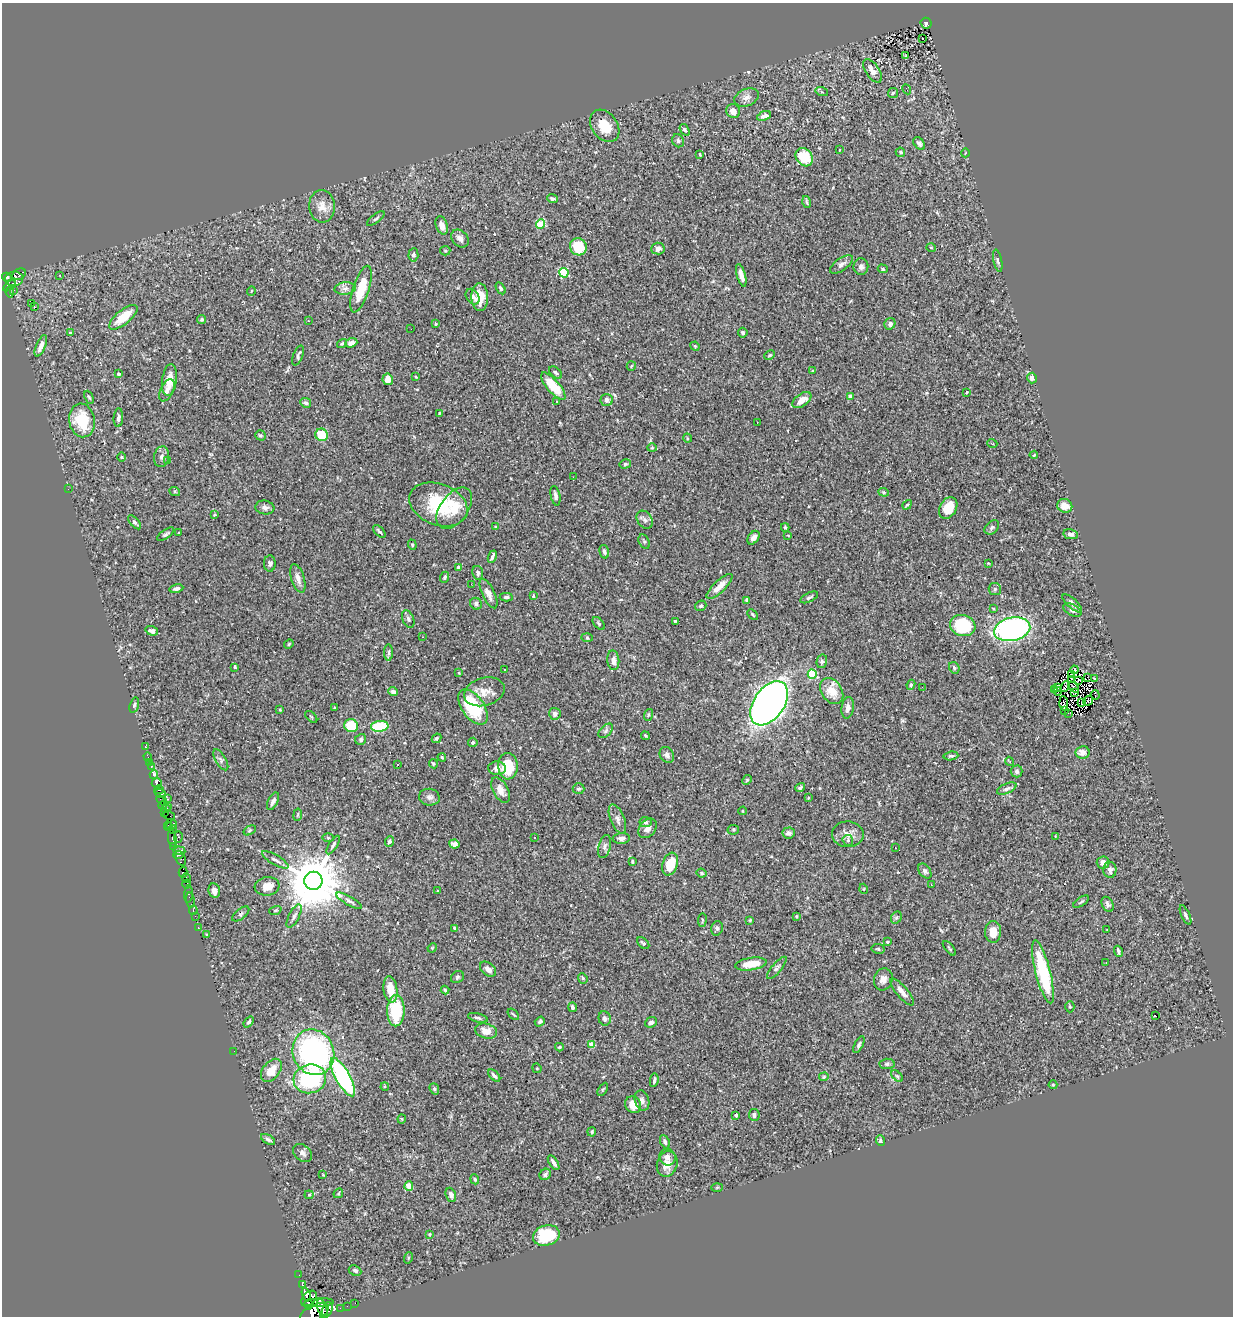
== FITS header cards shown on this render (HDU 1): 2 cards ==
NAXIS1  =                 1231
NAXIS2  =                 1314

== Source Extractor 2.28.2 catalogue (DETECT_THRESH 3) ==
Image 1231 x 1314 px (HDU 1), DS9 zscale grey, 1 PNG px = 1 image px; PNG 1235 x 1318 px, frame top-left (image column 1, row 1314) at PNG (2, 3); each listed source drawn as its Kron ellipse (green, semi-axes under 4 px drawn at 4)
Background 0.352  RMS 0.019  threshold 0.0556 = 3 sigma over >= 5 px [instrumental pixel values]
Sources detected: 384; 1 with non-positive FLUX_AUTO (blend fragments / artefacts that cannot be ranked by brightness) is neither listed nor drawn; the other 383 listed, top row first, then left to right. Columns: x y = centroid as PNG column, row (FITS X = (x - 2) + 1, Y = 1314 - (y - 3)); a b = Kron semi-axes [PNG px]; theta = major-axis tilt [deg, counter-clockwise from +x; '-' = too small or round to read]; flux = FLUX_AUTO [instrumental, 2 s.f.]
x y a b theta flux
926 23 6 5 - 29
923 38 3 2 - 2
906 55 3 2 - 0.91
873 71 13 6 -55 8.4
907 89 5 3 - 3.5
822 92 6 4 -18 1.9
893 93 5 5 - 2.2
747 97 12 8 21 7.3
733 111 7 6 - 9.3
764 116 7 4 22 5.8
605 126 18 12 -54 26
685 130 6 4 -54 2.3
678 141 7 5 -61 2.7
919 143 7 5 -56 3.4
839 150 3 2 - 0.68
900 152 5 4 - 2.1
965 153 4 2 - 0.91
700 154 3 2 - 1.2
804 157 10 8 -53 34
552 199 5 3 - 2.5
807 202 6 2 -73 1.5
322 206 16 13 -86 14
376 219 10 3 38 2.1
541 224 4 4 - 29
442 225 9 6 -70 8.3
460 239 10 7 -46 5.9
578 247 9 8 - 39
658 248 7 6 - 5.1
931 248 5 3 - 0.92
445 251 5 4 - 1.4
413 255 7 5 86 3.4
998 261 11 4 -78 2.6
841 264 13 6 35 4.9
861 267 8 7 - 4.5
883 269 5 4 - 1.9
564 273 5 4 - 80
19 274 7 5 28 75
60 275 2 2 - 1
741 275 12 4 -74 7.3
7 277 5 4 - 400
14 279 9 7 6 430
9 286 7 3 36 220
345 288 10 6 6 4.9
501 288 6 4 -59 2.9
361 289 24 8 72 39
14 290 2 2 - 3.6
251 291 5 3 - 0.86
10 292 5 3 - 120
473 297 8 6 -55 4.6
480 297 14 8 -88 19
31 303 2 2 - 1700
35 307 3 2 - 15
123 317 17 7 39 30
202 320 4 4 - 2.4
308 321 3 2 - 0.91
436 324 4 3 - 1.7
890 324 6 5 - 4.1
411 329 2 2 - 1.1
70 333 3 3 - 1.8
743 333 5 4 - 2.3
342 343 5 3 - 1.6
351 343 6 4 20 6.5
41 346 11 4 67 7.9
695 346 5 4 - 1.4
298 355 11 4 69 3.6
770 355 5 3 - 1.4
631 366 5 4 - 1.2
813 371 4 3 - 1.5
556 373 8 4 -41 2.7
119 374 3 3 - 3.4
416 377 4 3 - 0.99
1032 378 5 5 - 5.9
388 379 6 5 - 11
169 380 16 7 82 19
553 386 17 6 -49 42
167 390 12 6 65 6.2
967 392 3 2 - 0.99
89 397 7 3 -64 1.6
850 397 4 3 - 7.9
607 400 6 6 - 5
802 400 11 6 35 13
556 402 3 3 - 2.8
306 403 5 4 - 3.4
439 413 3 2 - 1.1
118 418 9 4 86 4
82 420 17 13 -81 45
757 422 3 2 - 1.1
260 435 5 5 - 2
322 435 6 6 - 30
687 438 5 3 - 0.99
992 443 5 3 - 0.89
652 448 4 4 - 1.2
1034 455 4 3 - 1.2
122 457 4 3 - 1.1
162 457 10 7 80 5.3
168 460 4 3 - 1.3
625 464 6 4 14 2.2
573 477 2 2 - 0.56
68 489 2 2 - 2.7
175 492 5 3 - 1.3
884 492 5 4 - 1.7
555 496 10 4 -78 4.1
438 504 30 20 -21 78
907 505 5 3 - 1.6
1065 506 8 6 -28 12
265 507 9 7 -8 5.1
454 508 23 13 54 24
948 508 11 8 60 24
214 515 4 3 - 1.1
645 520 10 7 -57 4.3
135 522 8 4 -48 3.3
495 527 4 4 - 1.1
785 527 4 3 - 1.7
992 527 8 6 42 3.3
379 531 8 3 -47 2.5
179 533 3 3 - 1.4
166 534 10 4 34 2.6
1071 534 7 5 -11 3.9
788 536 2 2 - 0.92
753 538 7 5 54 5.3
644 541 7 5 -63 2.5
412 545 5 4 - 1.5
604 552 7 4 -73 3.4
492 557 6 3 66 3.3
270 563 8 5 90 2.8
988 563 3 2 - 0.87
459 567 4 3 - 3
478 573 7 5 -80 3.5
445 577 5 4 - 2
298 578 15 6 -73 7.5
471 584 2 2 - 2.1
719 586 17 6 44 14
176 589 7 4 11 4.8
995 589 6 6 - 2.8
488 594 16 6 -64 9.2
533 596 4 3 - 1.5
506 597 6 4 2 2.6
809 597 9 4 26 2.8
747 600 4 4 - 4.4
1072 603 12 5 -42 5.5
476 604 6 5 - 4.1
701 606 6 5 - 2.2
993 609 4 3 - 1.3
1072 610 10 5 -29 4.2
753 615 6 3 -46 1.6
408 619 9 5 -67 2.8
676 621 3 2 - 1.2
599 623 8 4 -46 2
963 625 13 10 -19 64
1012 629 18 11 12 290
152 631 6 4 -20 4
423 637 3 2 - 0.7
587 638 6 4 -2 1.3
289 644 5 4 - 1.5
389 652 8 4 90 2.5
613 660 10 6 -83 6.6
822 661 7 5 76 2.5
235 667 3 2 - 1.2
954 668 6 5 - 2.2
505 670 2 2 - 0.67
1074 670 4 3 - 7.3
459 673 4 2 - 0.85
812 674 4 4 - 63
1072 674 3 2 - 1.1
1087 677 2 2 - 0.037
1094 678 4 2 - 0.86
1071 679 2 2 - 0.54
1078 680 4 2 - 0.61
911 685 5 4 - 1.9
1065 686 6 3 47 1.2
922 687 2 2 - 2.6
1058 687 3 2 - 1.3
1074 687 6 2 -49 0.42
1055 690 2 2 - 1.4
832 691 14 10 -56 23
1058 691 4 2 - 1.7
393 692 5 4 - 2.9
484 692 21 14 16 16
1075 692 3 2 - 1.1
1095 695 5 2 - 1.5
1088 701 5 3 - 1.2
769 703 25 15 56 1100
1064 703 7 2 -87 1.4
1082 703 3 2 - 0.97
134 705 8 4 75 2.3
473 707 20 11 -55 84
335 708 3 2 - 1.3
848 708 11 6 83 6.9
280 710 4 3 - 1.1
1064 710 4 2 - 1.4
1069 713 3 2 - 0.81
555 714 6 5 - 4.1
648 715 6 3 71 1.7
311 717 7 3 -45 1.2
351 726 7 6 - 52
380 726 9 5 4 58
606 731 8 5 46 3
645 736 4 3 - 1.5
436 738 5 4 - 1.7
361 739 6 5 - 2.5
473 742 5 4 - 2.6
145 746 3 3 - 5.5
1082 752 7 6 - 8.9
667 755 8 6 -58 4.3
951 756 7 4 7 2.2
148 757 5 3 - 16
442 757 4 3 - 1.5
221 760 12 5 -59 3.8
1009 761 4 2 - 0.86
150 762 2 2 - 3.7
433 764 5 4 - 1.5
398 765 3 2 - 1.3
508 766 13 10 -88 42
151 767 4 3 - 41
497 768 9 6 -4 6.4
1017 771 6 6 - 3.4
154 775 4 4 - 120
747 780 5 4 - 1.5
157 783 5 5 - 470
800 788 5 3 - 1.9
579 789 6 5 - 2.6
1007 789 10 5 24 3.8
159 790 5 3 - 42
500 790 14 7 -61 9.8
160 793 6 3 -17 36
429 797 10 8 -10 4.9
808 798 3 3 - 0.88
167 799 3 2 - 8.9
162 800 6 3 -33 38
273 801 9 4 64 4.9
163 806 4 3 - 19
168 806 3 3 - 94
166 809 5 3 - 79
742 811 4 3 - 1.1
164 812 4 3 - 150
298 815 6 3 81 1.4
169 816 6 3 -18 230
617 819 15 7 -68 6
646 822 6 5 - 2.6
171 825 5 3 - 170
168 826 4 2 - 140
647 828 11 8 51 6.5
172 829 4 4 - 240
250 830 6 4 32 1.6
733 830 5 5 - 1.6
789 833 6 5 - 5.5
848 834 16 13 -1 12
1055 836 3 2 - 0.73
178 837 6 4 89 350
534 837 2 2 - 1.2
328 838 6 4 -2 1.4
621 838 8 5 3 5.4
172 839 8 3 -82 180
848 840 5 5 - 2.3
389 841 5 4 - 3.6
454 844 5 4 - 5.3
333 845 10 4 58 2.9
174 846 3 2 - 90
605 846 12 6 75 4.4
895 848 3 2 - 2.2
179 851 6 4 -6 550
178 855 5 2 - 200
181 858 8 5 -66 360
275 860 15 5 -30 4.8
632 861 4 3 - 1.5
1103 862 6 6 - 8.3
670 864 12 7 71 32
1110 870 8 6 -87 5.1
925 871 8 5 -52 3.4
183 872 5 4 - 410
702 873 5 3 - 1.4
186 878 5 3 - 540
313 881 9 9 - 9400
187 884 4 3 - 470
931 884 3 2 - 0.78
267 886 12 9 8 15
864 889 5 3 - 1
214 891 7 6 - 8.4
438 891 4 2 - 0.74
188 894 8 3 87 39
190 900 7 3 -83 38
349 901 14 4 -30 4.1
1081 902 9 3 36 1.8
1108 904 8 5 -64 3.4
193 910 4 3 - 14
275 910 6 4 19 1.8
241 914 10 5 38 3.2
1185 915 10 4 -66 3
195 916 2 2 - 6.2
294 916 13 5 62 4.4
796 916 3 3 - 1
896 918 6 5 - 2.3
702 920 7 3 83 1.4
750 920 3 3 - 1.2
198 928 3 2 - 10
455 928 4 3 - 2.5
717 928 7 6 - 3.7
1107 930 2 2 - 1.2
993 932 11 8 88 17
206 934 3 2 - 0.87
887 942 4 3 - 1.2
643 943 7 4 -43 2.9
432 948 5 4 - 1.1
949 948 9 3 -50 1.6
878 949 6 5 - 2
1118 951 5 3 - 2.4
1106 963 2 2 - 1.2
751 964 16 6 8 22
777 968 14 5 50 3.6
488 969 9 6 -40 6.3
1043 972 32 7 -76 81
457 977 7 5 37 2.3
583 978 5 4 - 1.9
883 979 11 9 73 8.2
390 989 13 7 -82 20
445 990 4 4 - 1.7
902 992 17 5 -50 8.5
572 1007 5 4 - 3.9
1070 1007 5 4 - 1.5
396 1011 16 8 89 63
513 1014 7 3 -45 1.2
1156 1016 3 2 - 17
478 1018 10 4 -14 3.3
605 1018 7 6 - 3.6
249 1022 6 4 51 2.2
540 1022 5 4 - 2.7
651 1022 6 5 - 3.6
486 1031 11 7 -13 11
592 1045 4 4 - 18
859 1045 9 4 64 3
559 1047 4 3 - 1.1
234 1051 2 2 - 3.6
313 1052 23 20 -67 270
887 1064 7 5 1 2.8
537 1068 5 4 - 1.5
271 1070 13 8 51 18
494 1076 7 3 -46 3.2
897 1076 7 4 -44 2.3
343 1077 21 7 -61 220
824 1077 5 4 - 1.3
310 1079 16 14 16 110
654 1080 7 3 82 2.5
1053 1085 4 4 - 1.3
385 1087 4 3 - 1.2
434 1089 6 4 -68 2
603 1089 7 3 60 1.6
642 1101 10 7 -73 5.1
633 1105 9 7 -61 15
736 1115 3 3 - 2
754 1115 6 5 - 3.8
402 1119 4 4 - 1.3
592 1132 5 4 - 1.7
268 1139 8 4 -31 3.4
880 1141 5 4 - 2.8
665 1142 7 4 -66 3.2
303 1153 10 7 -40 4.8
667 1157 8 8 - 5
554 1163 8 3 -57 4.4
667 1164 13 10 74 14
545 1174 6 5 - 3.1
323 1175 3 2 - 1
475 1179 5 4 - 1.4
409 1186 4 4 - 21
717 1187 5 3 - 1.2
338 1193 5 3 - 1.3
309 1195 4 4 - 1.4
451 1195 7 5 -69 4.4
429 1234 3 2 - 1
546 1235 14 10 16 51
408 1258 6 3 72 1.2
355 1270 6 5 - 3.6
299 1275 2 2 - 2.7
302 1285 3 3 - 120
306 1294 7 4 -69 1600
309 1299 9 6 47 2900
319 1303 15 4 4 2300
355 1303 2 2 - 4.8
309 1305 5 3 - 1100
347 1306 2 2 - 2.7
340 1308 2 2 - 4.6
322 1309 10 4 -72 1300
327 1310 8 5 68 990
314 1313 15 8 24 2400
At the frame edge (FLAGS 8, measured only in part): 1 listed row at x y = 314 1313
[1 non-positive-flux detection neither listed nor drawn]